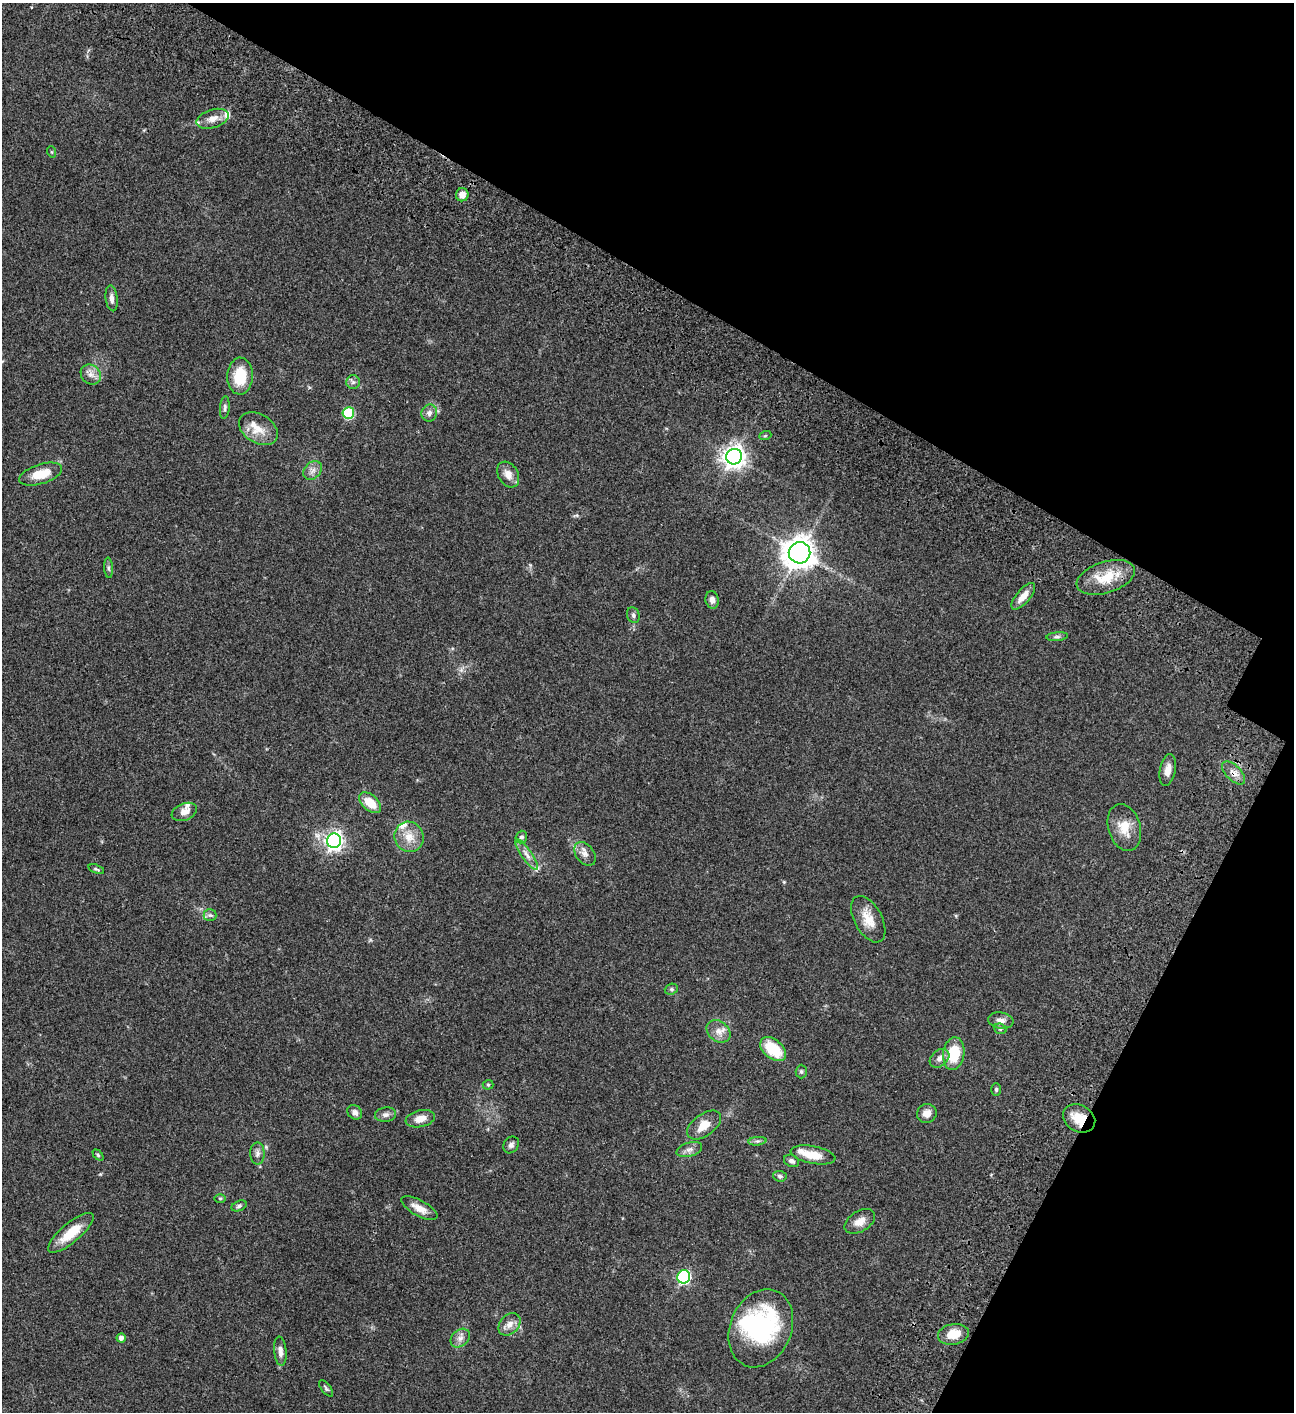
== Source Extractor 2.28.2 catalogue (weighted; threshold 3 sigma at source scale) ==
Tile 8 of 4 x 4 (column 4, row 2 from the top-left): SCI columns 4383-5674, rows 3023-4432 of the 6050 x 6047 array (HDU 1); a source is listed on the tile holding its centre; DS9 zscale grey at full resolution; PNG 1296 x 1414 px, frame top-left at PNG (2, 3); each listed source drawn as its Kron ellipse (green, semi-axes under 4 px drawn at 4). Shown black and unused: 27% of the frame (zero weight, under 3 of 4 exposures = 13% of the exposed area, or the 3 px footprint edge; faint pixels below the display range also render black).
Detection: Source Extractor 2.28.2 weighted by HDU 2 'WHT'; one run over the whole footprint, this tile lists its part. Background 0.0649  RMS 0.0059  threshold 0.0264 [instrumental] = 3 sigma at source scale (4.5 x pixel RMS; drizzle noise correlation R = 1.50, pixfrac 1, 0.05/0.05 arcsec/px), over >= 5 px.
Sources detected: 81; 1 inside a brighter object's white glare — neither listed nor drawn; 7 inside a brighter listed object's ellipse — not listed separately; the other 73 listed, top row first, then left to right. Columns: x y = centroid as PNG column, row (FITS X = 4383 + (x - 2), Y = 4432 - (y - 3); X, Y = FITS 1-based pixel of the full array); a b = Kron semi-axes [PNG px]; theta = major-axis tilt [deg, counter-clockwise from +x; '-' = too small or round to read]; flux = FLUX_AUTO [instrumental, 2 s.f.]
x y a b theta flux
213 119 17 9 17 5.2
52 152 6 3 -71 0.57
462 195 6 6 - 3.7
112 298 13 6 -83 2.6
91 374 11 9 -40 3.7
240 376 18 13 88 16
353 382 7 7 - 1.5
225 407 11 5 85 1.5
348 413 6 6 - 35
429 413 8 8 - 2.4
258 429 21 14 -31 8.3
765 436 6 4 19 0.68
734 457 8 7 - 420
313 470 10 8 45 2.8
40 474 22 10 17 11
508 474 14 9 -59 4.7
799 553 11 10 - 750
109 568 10 4 -86 1.2
1106 577 30 15 17 16
1023 596 16 7 50 5.4
712 600 9 6 -78 2.7
633 615 8 6 -69 1.4
1057 637 10 4 5 1.3
1168 770 16 8 79 4.5
1233 773 14 7 -45 3.7
370 803 13 7 -42 10
184 812 13 8 22 4
1124 828 24 16 -73 10
409 837 15 14 - 7.7
521 837 6 5 - 1.3
334 841 7 7 - 210
526 854 18 5 -56 3.5
585 854 13 9 -52 3.3
96 869 8 4 -18 0.93
210 915 6 6 - 1.3
868 919 25 13 -61 9.1
671 989 7 5 20 0.92
1001 1020 13 8 -8 3.3
1000 1029 6 5 - 1.1
718 1031 13 10 -38 4.6
773 1049 15 9 -40 19
954 1054 16 10 82 18
940 1058 11 8 41 2.9
801 1071 7 5 90 1.1
488 1085 5 5 - 0.79
996 1090 6 5 - 0.9
355 1112 8 6 -43 2.3
927 1113 10 9 - 4
386 1115 10 7 7 2.2
1079 1118 17 13 -30 11
420 1119 15 8 13 5.6
704 1125 19 11 36 7.3
757 1141 9 3 5 1.3
511 1145 9 7 50 1.9
689 1149 13 7 17 2.6
257 1154 11 7 89 2.3
98 1155 6 4 -46 0.75
813 1155 23 8 -11 11
792 1161 8 6 -24 1.8
780 1176 7 5 -6 1.2
220 1198 6 4 -1 0.68
239 1206 8 5 23 1.2
419 1208 20 8 -29 5.8
860 1221 17 10 31 5.5
71 1233 28 9 40 13
684 1277 7 6 - 89
509 1324 13 9 47 4.2
761 1328 40 30 67 69
953 1334 15 10 11 9.1
121 1338 4 4 - 2.3
460 1338 11 8 42 3
280 1351 15 6 -85 3.1
326 1388 10 4 -51 1.1
Overlapping masked pixels (flux is a lower limit): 2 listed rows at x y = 1233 773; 1079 1118